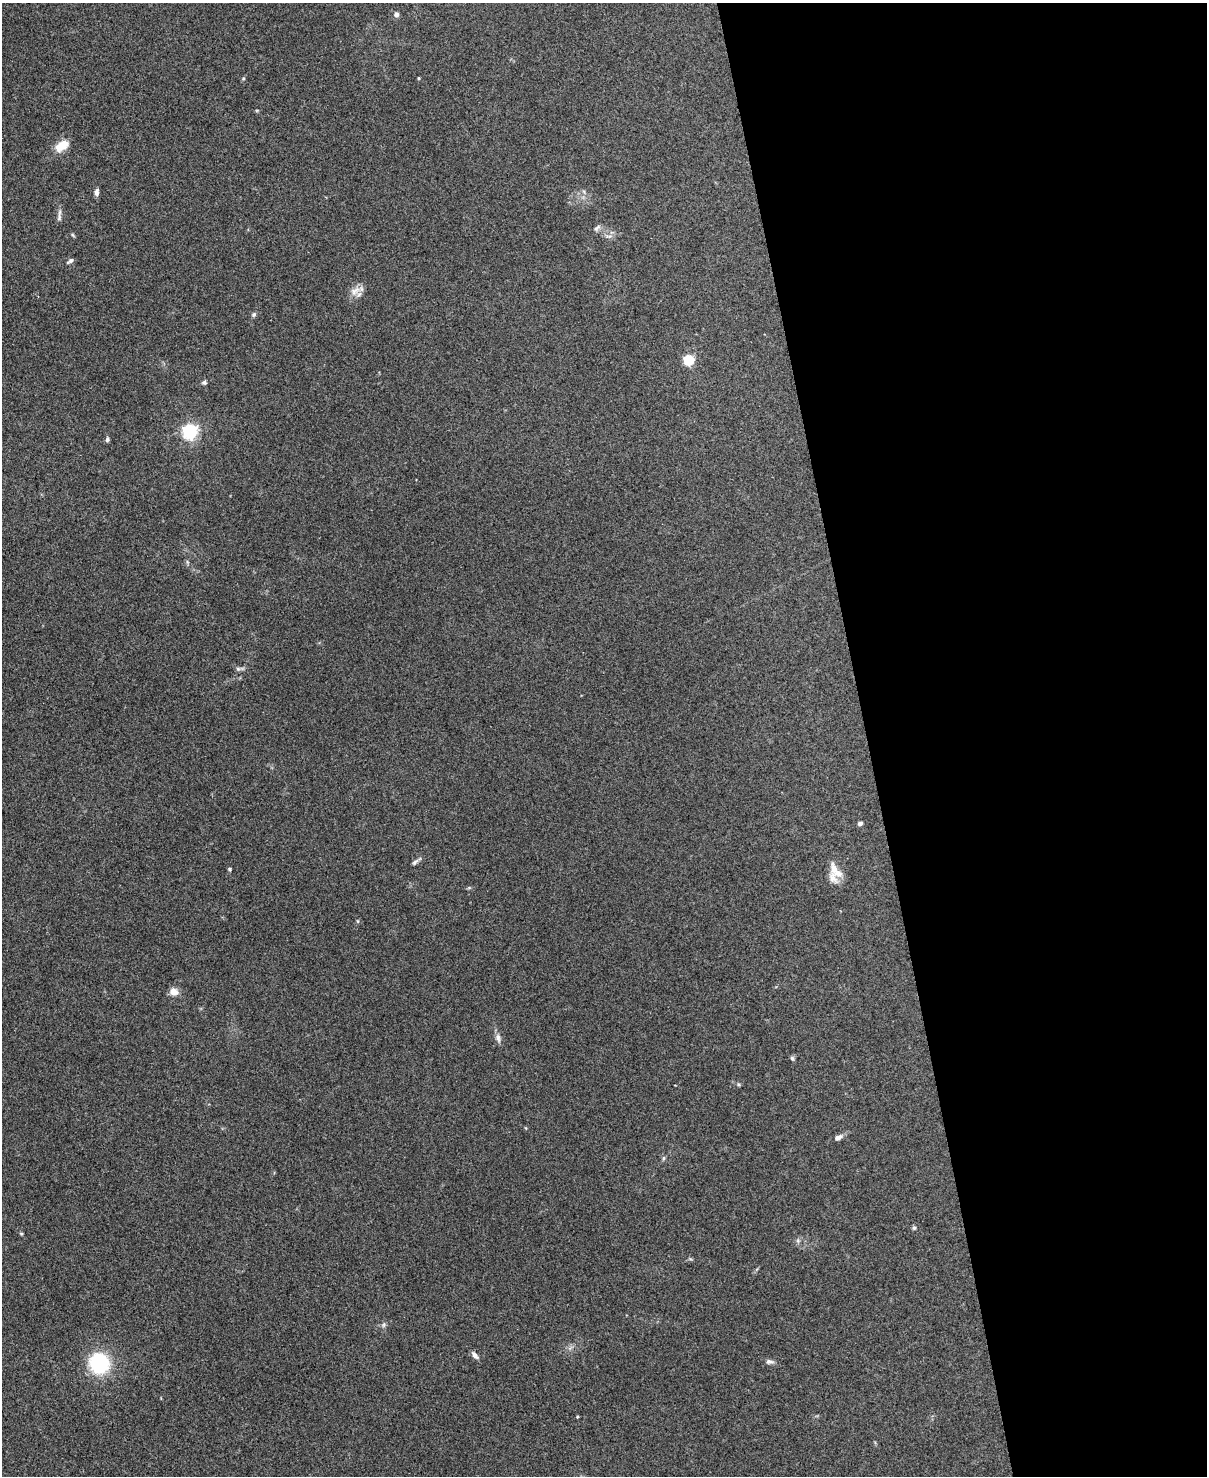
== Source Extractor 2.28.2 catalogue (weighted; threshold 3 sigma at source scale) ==
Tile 8 of 4 x 3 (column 4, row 2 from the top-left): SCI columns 3625-4829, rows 1613-3086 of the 4836 x 4812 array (HDU 1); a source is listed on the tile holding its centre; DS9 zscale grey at full resolution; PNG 1209 x 1478 px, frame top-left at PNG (2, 3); no overlay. Shown black and unused: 28% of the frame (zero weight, under 3 of 4 exposures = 1% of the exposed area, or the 3 px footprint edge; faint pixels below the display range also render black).
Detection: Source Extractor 2.28.2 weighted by HDU 2 'WHT'; one run over the whole footprint, this tile lists its part. Background 0.349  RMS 0.01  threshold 0.045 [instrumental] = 3 sigma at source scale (4.5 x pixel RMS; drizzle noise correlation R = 1.50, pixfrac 1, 0.05/0.05 arcsec/px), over >= 5 px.
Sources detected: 32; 2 inside a brighter listed object's ellipse — not listed separately; the other 30 listed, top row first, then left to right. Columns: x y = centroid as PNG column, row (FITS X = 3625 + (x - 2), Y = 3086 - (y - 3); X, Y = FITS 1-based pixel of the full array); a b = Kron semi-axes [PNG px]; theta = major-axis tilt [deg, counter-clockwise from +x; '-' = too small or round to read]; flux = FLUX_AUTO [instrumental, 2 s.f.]
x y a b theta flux
396 14 6 5 - 3.9
62 146 18 10 36 15
96 192 8 5 87 3.7
59 215 19 4 86 3.5
597 228 11 6 44 2.8
609 236 9 3 -4 2.3
70 261 9 4 31 2.3
355 291 17 10 36 8.6
254 314 6 5 - 2.1
689 360 5 5 - 83
204 383 6 5 - 1.8
190 431 6 6 - 260
107 439 6 5 - 2.3
238 669 6 5 - 1.8
860 823 4 4 - 4
415 862 10 5 40 2.6
834 868 16 9 -74 10
230 869 4 4 - 1.3
358 921 5 3 - 1
174 992 11 10 - 7.1
498 1038 13 7 -79 4.4
792 1058 7 5 -73 1.8
838 1137 11 6 25 5
664 1158 6 4 70 1.4
914 1228 5 5 - 1.6
21 1234 5 3 - 0.99
383 1325 7 4 89 1.9
475 1355 10 5 -52 4
770 1362 11 6 -7 3.3
99 1364 16 15 - 88